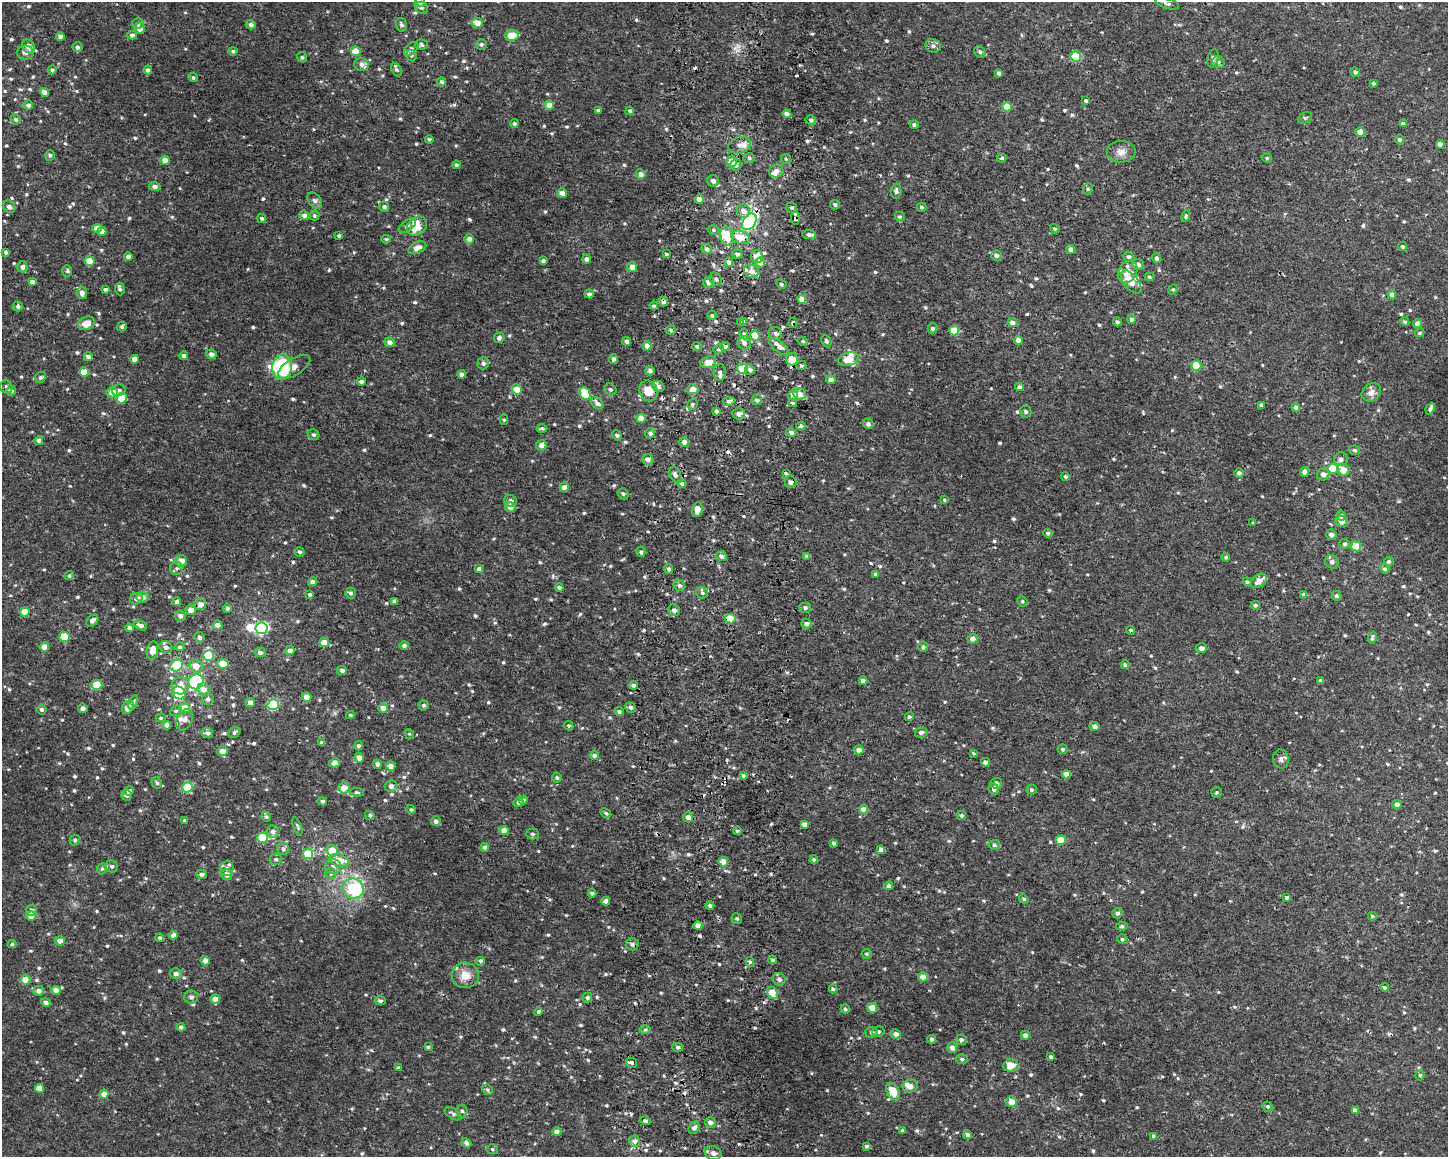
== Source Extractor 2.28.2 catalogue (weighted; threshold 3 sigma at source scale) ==
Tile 8 of 3 x 4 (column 2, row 3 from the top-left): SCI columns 1733-3178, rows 1171-2325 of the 4966 x 4641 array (HDU 1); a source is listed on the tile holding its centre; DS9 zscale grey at full resolution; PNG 1450 x 1159 px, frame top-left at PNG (2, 2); each listed source drawn as its Kron ellipse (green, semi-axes under 4 px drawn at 4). Shown black and unused: <1% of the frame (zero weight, under 2 of 3 exposures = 3% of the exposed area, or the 3 px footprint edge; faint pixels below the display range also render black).
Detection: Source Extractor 2.28.2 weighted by HDU 2 'WHT'; one run over the whole footprint, this tile lists its part. Background 0.00432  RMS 0.0027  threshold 0.0121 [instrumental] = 3 sigma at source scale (4.5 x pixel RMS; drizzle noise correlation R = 1.50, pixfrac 1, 0.0396/0.0396 arcsec/px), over >= 5 px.
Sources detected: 835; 3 inside a brighter object's white glare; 12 cosmic-ray / hot-pixel residue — neither listed nor drawn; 20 inside a brighter listed object's ellipse — not listed separately; of the other 800, all 500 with FLUX_AUTO >= 0.413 (the completeness limit of this list) listed and drawn (300 fainter detections not listed), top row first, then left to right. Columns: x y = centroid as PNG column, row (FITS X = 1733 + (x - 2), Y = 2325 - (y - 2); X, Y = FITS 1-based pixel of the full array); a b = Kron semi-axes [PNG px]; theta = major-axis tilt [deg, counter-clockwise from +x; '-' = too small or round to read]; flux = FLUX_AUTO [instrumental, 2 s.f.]
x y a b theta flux
420 2 5 5 - 1.6
1167 4 12 5 -17 0.7
422 8 6 5 - 0.65
138 23 5 5 - 0.56
477 23 5 5 - 2.5
251 25 5 4 - 0.95
401 25 7 5 -74 0.7
139 29 5 5 - 1.8
132 35 4 4 - 1
60 36 4 4 - 1.4
512 36 7 5 14 7.5
481 44 5 5 - 0.56
421 45 6 5 - 0.52
28 46 7 6 - 2
933 46 8 6 -20 0.89
77 47 5 5 - 0.7
411 49 8 5 43 0.72
233 51 4 4 - 0.54
356 51 5 4 - 3.9
980 52 6 5 - 0.65
26 53 8 7 - 1.2
411 55 5 5 - 0.51
1076 56 5 5 - 11
302 57 5 5 - 0.45
1213 58 9 5 77 1.1
1218 62 6 6 - 0.7
361 65 7 6 - 1
52 70 4 4 - 0.59
148 70 4 4 - 0.84
396 70 7 4 -59 0.52
1355 72 5 4 - 0.76
999 73 4 4 - 0.6
193 78 4 4 - 0.45
442 82 4 4 - 0.61
1373 83 3 3 - 0.42
44 92 4 4 - 1.7
1086 101 4 4 - 0.67
28 105 4 4 - 0.9
549 105 5 4 - 2.1
1007 107 5 4 - 5.5
598 110 4 3 - 0.55
630 111 4 4 - 0.56
787 114 4 4 - 1.3
1305 118 7 5 28 0.45
16 119 5 5 - 0.62
811 120 5 5 - 0.58
514 123 4 4 - 0.53
1403 124 4 3 - 0.65
914 125 4 4 - 0.63
1360 132 5 4 - 2
429 139 4 3 - 0.48
1399 140 5 5 - 0.67
1440 144 4 4 - 1.5
739 145 11 8 18 1.8
1121 152 14 10 1 2
50 155 5 5 - 0.58
749 158 5 5 - 0.61
1002 158 5 3 - 0.44
1267 158 5 4 - 0.42
786 159 5 5 - 0.44
165 160 4 4 - 2.8
731 161 5 5 - 4.7
456 165 4 4 - 0.6
736 165 6 5 - 1.2
776 171 7 6 - 1.3
641 174 5 5 - 1.5
713 181 6 5 - 1.4
155 186 6 4 -2 0.98
1088 189 6 4 69 0.43
896 191 7 5 86 0.83
562 193 5 4 - 2.5
699 199 4 4 - 2.4
315 200 9 6 -49 0.77
835 205 5 4 - 0.6
9 207 7 5 -43 0.92
384 207 5 5 - 0.82
922 207 5 4 - 0.54
792 208 5 5 - 0.57
744 211 7 6 - 1.7
304 215 5 4 - 1.2
314 216 5 5 - 0.45
1186 216 6 4 75 0.41
900 217 5 5 - 0.43
262 218 5 4 - 0.54
795 218 6 4 -86 1.4
749 222 9 6 54 47
407 225 10 5 37 0.66
417 226 11 8 38 4.4
97 228 5 4 - 3
1055 229 5 4 - 0.5
714 230 6 5 - 0.51
102 231 4 4 - 1.9
809 235 7 4 -4 0.79
339 236 3 3 - 0.49
727 236 9 6 -78 5.5
741 237 9 6 -18 4.3
386 239 5 4 - 0.42
469 239 5 4 - 1.4
1403 247 5 4 - 0.48
417 248 9 5 25 2
707 249 5 5 - 1
1071 249 4 4 - 1.3
5 252 4 3 - 0.64
666 254 4 3 - 0.5
737 254 5 4 - 0.72
997 255 5 5 - 1.1
128 256 4 4 - 1.1
757 256 6 6 - 2.6
1128 257 5 5 - 0.59
1156 258 5 4 - 0.89
587 259 4 4 - 1.1
543 260 4 3 - 0.63
90 261 5 4 - 5.1
729 262 5 4 - 1.2
760 262 5 5 - 1.9
1138 264 6 5 - 1.4
22 267 5 5 - 1.1
632 267 5 5 - 2.3
67 271 6 5 - 0.51
751 271 7 6 - 1.7
1128 272 12 9 58 3.4
1149 277 5 4 - 0.44
716 279 7 5 -61 0.64
32 282 4 4 - 1.3
709 282 5 5 - 1.4
1131 282 14 7 -50 3
781 284 5 4 - 0.42
105 289 4 3 - 0.57
120 289 6 4 -86 0.52
1173 290 5 4 - 0.41
82 293 6 5 - 1.6
589 294 4 4 - 0.87
1392 294 5 4 - 1.1
802 299 4 4 - 3.2
663 302 5 4 - 0.82
18 306 5 5 - 0.62
654 306 4 3 - 0.45
712 315 5 4 - 0.45
1131 319 4 4 - 0.79
744 321 3 3 - 1.8
1117 322 4 4 - 0.56
1405 322 5 4 - 0.46
86 323 8 6 21 3.8
741 323 3 3 - 1.8
793 323 5 4 - 0.47
1012 323 5 4 - 1.5
1417 324 4 4 - 2
122 327 5 5 - 0.48
933 328 5 5 - 0.75
671 330 5 4 - 0.5
954 331 5 5 - 6.2
775 333 7 6 - 0.8
1419 333 5 4 - 0.46
744 334 5 4 - 0.58
755 335 5 5 - 3.5
499 338 5 5 - 0.94
1018 340 4 4 - 2.1
627 341 4 4 - 1.2
803 341 5 4 - 0.5
826 341 6 4 -62 0.51
389 342 5 4 - 1.4
744 343 7 6 - 1.1
647 346 4 4 - 2
697 346 4 4 - 0.56
725 347 4 4 - 1.5
779 347 12 5 -38 1.5
719 349 5 4 - 0.59
211 354 5 4 - 1.2
184 356 4 4 - 0.84
88 357 4 4 - 1.3
135 359 4 4 - 2.2
613 359 5 4 - 0.76
792 359 6 5 - 4.4
848 359 11 6 14 3.7
708 362 8 5 17 2.8
483 363 6 5 - 0.85
801 365 5 4 - 0.43
1196 366 5 5 - 8.2
282 367 13 10 85 14
294 367 18 8 31 2
742 368 5 5 - 6
750 370 5 5 - 1.1
650 371 5 4 - 0.87
84 372 4 4 - 4.5
720 372 8 6 -88 0.94
462 374 4 4 - 1.4
40 377 5 5 - 0.57
831 380 4 4 - 1.4
361 381 4 4 - 0.86
6 387 7 6 - 0.65
658 387 6 5 - 1.1
1019 387 4 4 - 1.1
517 389 5 5 - 2.7
610 389 6 5 - 0.53
693 389 5 5 - 2
119 390 7 6 - 0.8
11 391 5 4 - 1.1
648 391 10 9 - 4.2
112 392 5 5 - 2.8
1371 392 10 8 39 1.9
585 393 7 5 -64 10
800 394 6 5 - 1.5
793 395 5 4 - 2.3
122 398 5 5 - 8.4
757 400 5 5 - 0.86
729 401 6 4 11 1.5
597 403 7 5 -43 1.1
793 403 4 3 - 0.47
693 404 6 4 55 0.44
1261 405 4 3 - 0.54
1296 407 4 4 - 0.99
1430 409 6 3 65 0.73
716 411 3 3 - 0.8
1026 411 6 5 - 0.68
739 414 6 5 - 1.6
641 418 4 4 - 3.4
504 420 5 4 - 0.43
868 424 5 5 - 0.83
801 426 4 4 - 0.63
542 428 5 4 - 0.53
791 432 5 4 - 1.2
650 433 5 5 - 0.9
314 435 6 5 - 0.61
617 435 5 4 - 0.55
39 441 4 4 - 0.85
684 442 5 4 - 1.3
541 445 5 5 - 1.4
1354 450 6 4 -9 0.66
648 459 5 5 - 1.3
1341 459 7 6 - 1.2
1333 469 5 5 - 6.9
1343 470 6 5 - 3.5
1305 472 4 4 - 1.7
1239 473 5 4 - 0.77
675 474 8 5 -59 1
786 474 3 3 - 7.2
1323 474 6 6 - 1.8
1065 476 4 4 - 0.48
791 482 6 6 - 1.4
682 484 4 4 - 0.67
564 487 5 4 - 1.8
623 494 6 5 - 0.53
944 500 4 4 - 0.43
510 501 6 6 - 0.88
510 507 5 5 - 2.2
697 510 8 5 81 1.8
1341 516 5 4 - 1.4
1342 521 7 5 -28 2
1253 523 3 3 - 0.41
1048 533 5 4 - 0.52
1331 535 5 5 - 1.1
1345 544 5 5 - 0.51
1356 546 5 5 - 5.5
300 552 5 4 - 0.52
641 552 5 4 - 0.63
721 556 5 5 - 1
807 556 4 4 - 0.74
1226 557 4 4 - 0.45
181 561 6 6 - 2.6
1332 562 7 6 - 1.2
1389 562 5 4 - 0.59
177 568 6 6 - 0.64
479 569 4 4 - 1.2
669 569 5 4 - 0.69
1385 569 5 4 - 0.66
876 574 4 4 - 0.67
69 576 5 4 - 0.46
1259 581 9 6 39 2
312 582 4 4 - 1.2
1247 582 4 4 - 0.48
679 585 6 5 - 0.66
559 587 4 4 - 0.68
350 593 5 5 - 0.67
702 593 6 5 - 0.64
310 595 4 4 - 0.59
1304 595 4 4 - 1.3
1336 596 5 5 - 0.57
142 597 6 5 - 1.7
136 599 6 5 - 0.85
394 601 4 4 - 0.78
1022 601 5 5 - 0.45
177 602 4 4 - 1.3
200 604 6 6 - 1.8
1255 605 4 4 - 0.57
227 608 4 4 - 0.87
805 608 5 5 - 0.74
191 610 5 5 - 2.6
674 610 6 5 - 1
25 612 5 4 - 4
180 616 5 5 - 1.2
730 619 5 4 - 6.9
92 621 7 5 44 1.1
807 624 5 4 - 1.1
218 625 5 4 - 2.2
141 626 6 4 -26 0.96
129 628 4 4 - 1.4
262 628 6 6 - 42
1131 630 4 4 - 0.53
65 637 5 5 - 9.4
199 637 5 5 - 1
1372 638 6 3 76 0.56
973 639 5 5 - 1.5
324 642 5 4 - 2.9
404 645 5 4 - 0.8
44 647 4 4 - 3
166 647 7 5 -30 1.3
180 647 5 4 - 0.58
923 647 5 5 - 0.59
1201 648 5 4 - 1.1
152 650 9 5 79 2.4
290 651 4 4 - 1.6
260 652 5 4 - 1
209 655 5 5 - 14
223 664 6 4 -10 4.1
177 665 7 5 38 14
1125 665 4 4 - 0.49
196 666 7 6 - 3.1
342 670 5 4 - 0.77
1320 680 4 4 - 0.6
863 681 4 4 - 1.4
196 682 8 7 - 34
97 685 5 5 - 8.1
633 685 4 4 - 0.76
180 686 9 8 - 2.7
204 689 6 5 - 1.5
179 693 7 6 - 13
307 697 4 4 - 4.2
208 699 6 6 - 0.77
133 702 7 4 70 0.57
250 702 5 4 - 1.7
273 705 6 5 - 19
424 705 5 5 - 0.59
128 707 7 5 60 2.5
630 707 5 5 - 0.79
83 708 4 4 - 0.98
185 708 5 5 - 4.8
383 708 5 4 - 2.1
42 709 5 5 - 0.92
176 711 6 5 - 0.5
619 712 4 4 - 0.64
350 715 4 3 - 0.43
909 717 4 4 - 0.46
161 718 5 4 - 0.45
184 720 11 7 63 1.5
167 725 4 4 - 1.8
569 726 5 4 - 0.45
1095 726 5 4 - 1.2
234 732 6 5 - 0.58
921 732 6 4 13 0.82
207 733 6 5 - 0.93
409 734 5 4 - 0.42
322 743 4 4 - 0.76
358 746 4 4 - 0.68
1062 749 5 5 - 0.49
859 750 5 4 - 1.7
222 751 5 5 - 2.1
973 753 3 3 - 0.5
594 755 4 4 - 0.83
359 758 5 4 - 1.8
1281 759 9 8 - 0.98
985 762 4 4 - 1
335 763 5 4 - 1.7
377 764 4 4 - 1
391 766 5 4 - 1.9
1066 774 4 4 - 2.1
743 776 4 4 - 0.5
557 778 5 4 - 0.53
157 783 6 5 - 0.48
996 783 6 5 - 1.2
391 786 6 6 - 1.1
188 787 5 5 - 14
344 788 5 5 - 2.8
994 789 6 5 - 0.93
1032 790 5 5 - 0.47
129 791 5 4 - 1
357 792 7 4 -4 0.42
1217 793 5 5 - 0.47
126 795 5 5 - 0.73
523 800 5 4 - 0.62
323 801 4 4 - 0.67
518 802 5 4 - 0.84
1397 804 4 4 - 1.2
411 809 5 4 - 0.42
863 809 4 4 - 2.1
606 813 6 4 -28 0.41
370 815 5 4 - 0.43
961 815 5 4 - 0.51
266 817 5 4 - 0.58
688 817 5 5 - 2
185 821 4 3 - 0.57
436 821 5 5 - 1.1
804 824 4 4 - 1.8
297 826 9 3 -70 0.47
504 830 4 4 - 2.7
737 831 4 4 - 0.49
273 832 6 6 - 1
532 834 6 5 - 0.49
263 838 5 5 - 11
75 840 5 5 - 0.6
1061 840 5 5 - 6.2
834 843 4 3 - 0.63
994 845 6 5 - 0.59
485 847 4 4 - 1.3
283 849 6 6 - 0.82
881 849 4 4 - 1
332 851 5 5 - 5.4
308 854 5 5 - 11
276 859 6 5 - 0.64
814 860 4 4 - 0.52
339 861 10 6 -20 4.4
723 862 5 5 - 2.4
112 866 6 6 - 0.74
333 866 8 7 - 1.1
227 868 7 6 - 0.85
102 869 6 4 67 0.44
201 874 5 4 - 0.86
227 874 5 5 - 2.2
331 874 6 5 - 0.55
889 886 4 4 - 0.73
353 888 10 10 - 17
592 893 4 4 - 0.81
1287 897 4 4 - 0.53
1024 899 5 4 - 0.53
606 901 4 4 - 1.5
710 906 4 4 - 0.74
31 910 5 5 - 0.86
1117 913 5 5 - 0.84
31 916 5 5 - 4.4
1372 916 4 3 - 0.43
737 918 5 5 - 0.52
698 925 4 4 - 1.7
1122 926 6 4 8 0.47
174 935 4 4 - 1.6
160 938 4 4 - 0.59
1122 939 5 4 - 0.49
60 941 5 4 - 2.1
12 944 4 4 - 0.48
632 944 6 6 - 0.83
866 954 5 5 - 0.58
773 960 4 3 - 0.48
205 961 4 4 - 1.7
480 961 5 5 - 0.55
750 962 5 4 - 0.48
176 974 6 5 - 0.87
465 975 13 12 - 3.3
923 977 4 4 - 2.6
779 979 6 6 - 1.2
25 980 5 4 - 5.3
1385 988 4 4 - 0.63
833 989 4 4 - 0.43
56 990 5 4 - 2
39 991 5 5 - 1.2
773 993 6 4 -56 4.2
191 997 7 6 - 0.8
587 998 5 5 - 0.68
215 999 5 4 - 1.7
380 1001 5 4 - 0.57
46 1003 5 4 - 0.97
872 1008 5 5 - 2.7
845 1009 4 4 - 0.49
538 1012 4 4 - 0.42
181 1027 4 4 - 0.79
645 1030 6 4 2 0.47
872 1032 6 5 - 0.59
878 1032 6 5 - 0.51
896 1034 5 5 - 1.4
1025 1035 4 4 - 1
932 1039 4 4 - 0.7
961 1040 5 5 - 0.78
428 1047 4 3 - 0.54
678 1047 5 4 - 0.65
952 1048 5 5 - 1.4
1051 1057 4 4 - 0.76
962 1059 5 5 - 0.6
631 1063 6 4 -30 0.95
1011 1065 7 6 - 3.6
398 1068 4 4 - 0.56
1420 1075 5 4 - 0.49
910 1086 7 6 - 1.3
39 1088 4 4 - 3.1
488 1090 5 5 - 0.51
893 1092 9 6 -62 5.8
104 1094 4 4 - 2.1
1011 1102 5 5 - 2.8
1268 1107 5 5 - 0.46
462 1111 6 5 - 0.63
1355 1111 4 4 - 2
453 1114 9 5 -32 0.68
645 1121 5 4 - 0.75
710 1122 5 5 - 1.4
694 1128 6 5 - 1.2
903 1131 4 4 - 0.51
557 1132 4 4 - 1.9
968 1135 4 4 - 0.96
1154 1136 4 4 - 0.87
635 1141 6 5 - 1.1
466 1143 5 4 - 0.8
867 1146 4 3 - 0.61
492 1149 5 5 - 0.45
713 1153 8 7 - 1.3
Overlapping masked pixels (flux is a lower limit): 9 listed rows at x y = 795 218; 749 222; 741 237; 663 302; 793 323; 791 482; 697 510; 730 619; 773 993
Isophote crosses this tile's border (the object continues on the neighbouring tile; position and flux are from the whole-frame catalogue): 1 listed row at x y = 420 2